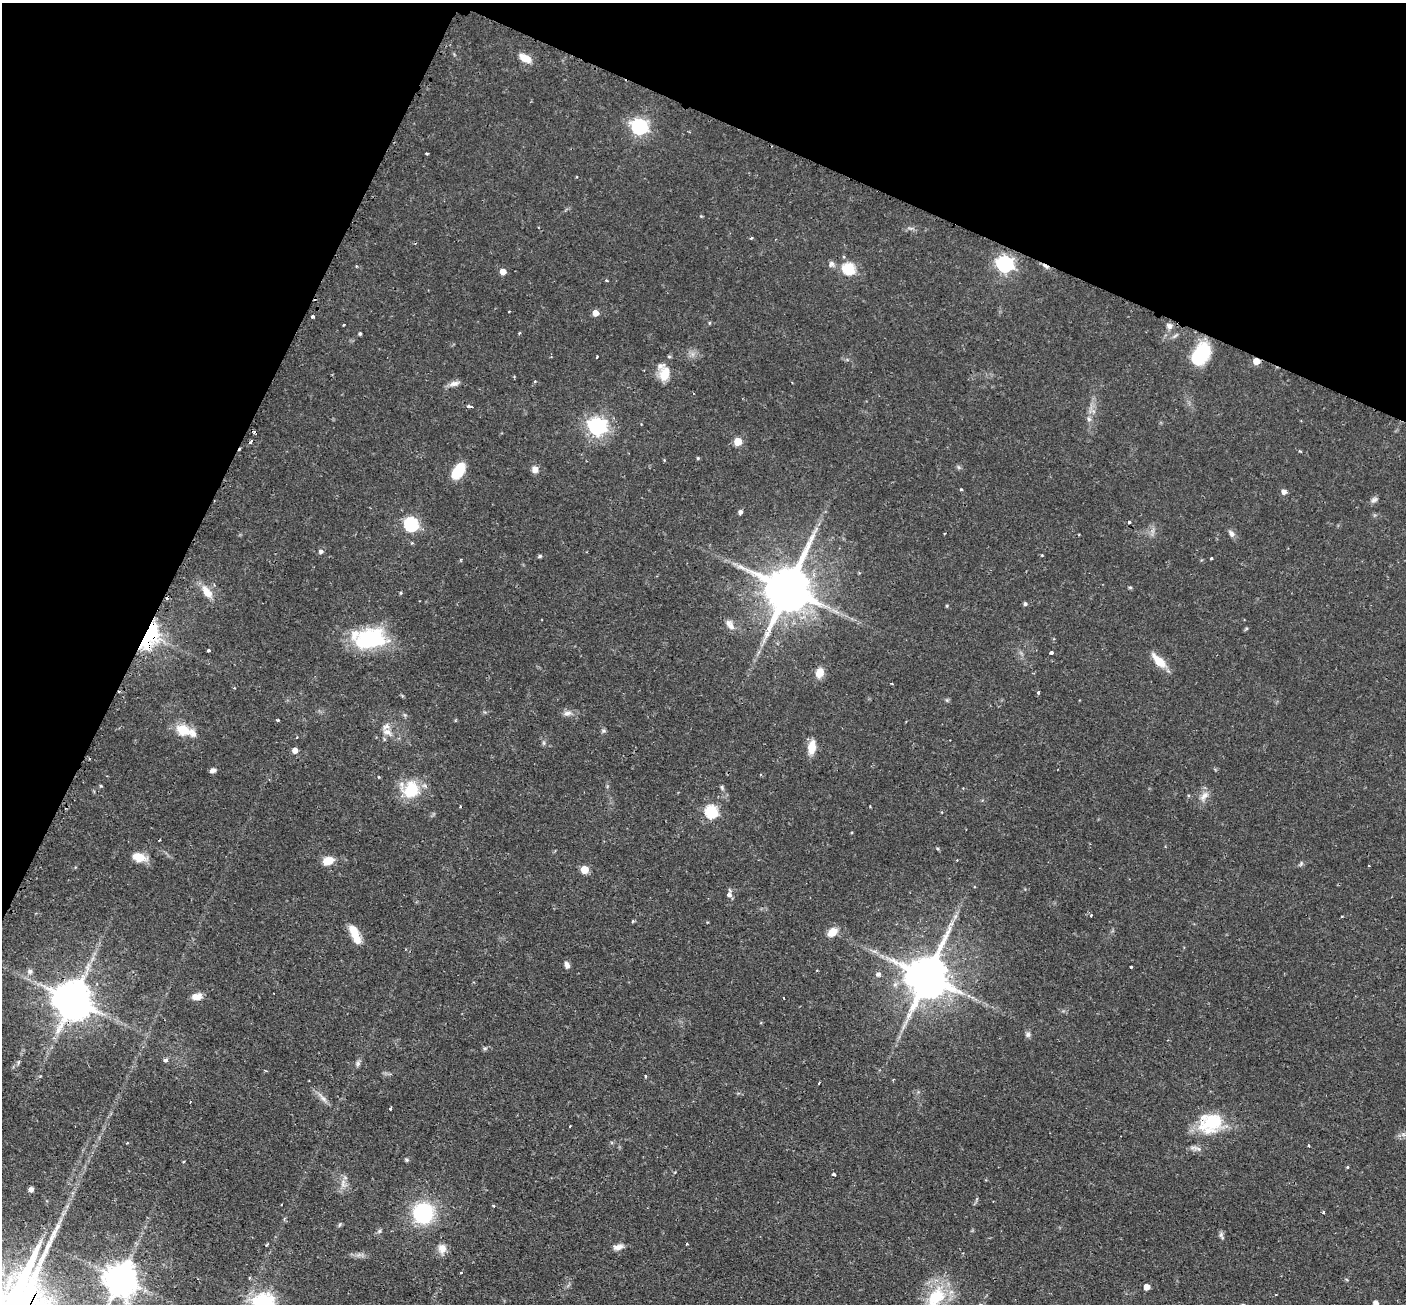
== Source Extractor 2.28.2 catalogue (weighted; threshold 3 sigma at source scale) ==
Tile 2 of 4 x 4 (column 2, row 1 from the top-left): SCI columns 1406-2809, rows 4191-5492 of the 5629 x 5644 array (HDU 1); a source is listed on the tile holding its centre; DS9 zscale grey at full resolution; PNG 1408 x 1306 px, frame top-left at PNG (2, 3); no overlay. Shown black and unused: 22% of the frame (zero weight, under 2 of 3 exposures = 1% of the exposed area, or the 3 px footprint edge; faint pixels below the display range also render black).
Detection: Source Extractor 2.28.2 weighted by HDU 2 'WHT'; one run over the whole footprint, this tile lists its part. Background 0.0673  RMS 0.0044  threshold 0.02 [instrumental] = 3 sigma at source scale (4.5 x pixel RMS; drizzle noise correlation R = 1.50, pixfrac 1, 0.05/0.05 arcsec/px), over >= 5 px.
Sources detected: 142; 1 inside a brighter object's white glare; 13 cosmic-ray / hot-pixel residue — not listed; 5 inside a brighter listed object's ellipse — not listed separately; the other 123 listed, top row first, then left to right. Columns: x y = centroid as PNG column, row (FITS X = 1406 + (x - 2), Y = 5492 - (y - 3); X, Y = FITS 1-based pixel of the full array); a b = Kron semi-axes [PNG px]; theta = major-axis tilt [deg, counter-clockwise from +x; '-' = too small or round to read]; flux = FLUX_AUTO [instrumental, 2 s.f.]
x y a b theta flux
525 58 14 8 -28 5.6
639 126 7 6 - 120
427 153 3 2 - 0.51
751 238 4 3 - 0.58
831 264 8 7 - 1.6
1005 264 7 6 - 140
849 269 6 6 - 42
503 272 5 5 - 4.7
606 280 4 3 - 0.48
596 313 5 5 - 4.7
312 316 3 3 - 0.87
709 323 5 3 - 0.44
344 325 3 2 - 0.73
1169 326 8 7 - 1.8
360 333 4 3 - 0.74
519 333 4 3 - 0.43
1200 354 21 13 56 28
597 357 3 2 - 0.73
1256 361 5 5 - 8.2
665 374 17 12 75 7.3
535 381 4 3 - 0.46
454 384 15 7 15 2.4
470 406 6 3 -8 2.5
1089 419 7 5 -45 1.1
597 426 7 7 - 200
738 442 5 5 - 13
698 458 4 4 - 0.52
958 467 6 4 -71 0.7
535 469 8 7 - 2.6
458 471 16 9 56 15
961 489 4 3 - 0.49
1284 492 5 5 - 2.3
1374 500 10 6 23 1.4
740 512 5 4 - 1.4
1129 522 3 3 - 1
411 524 6 6 - 75
1231 533 9 6 -53 1.8
412 543 4 4 - 0.47
321 551 5 5 - 1.4
540 556 5 5 - 0.66
1211 558 3 3 - 0.4
1130 587 6 4 -1 0.53
788 589 15 12 62 2300
207 592 20 10 -54 5.9
401 593 5 3 - 0.48
1025 604 5 4 - 1
731 626 11 8 -48 2.5
1246 628 5 4 - 0.57
150 635 27 15 66 39
367 638 34 30 57 26
208 651 3 3 - 2.1
1051 652 3 3 - 0.98
1159 661 22 9 -44 6.9
820 673 9 7 76 6.3
1038 692 4 3 - 0.71
947 700 5 5 - 0.63
567 713 11 7 10 2.2
278 720 3 3 - 1.1
183 730 9 5 -22 31
603 731 7 5 -19 0.85
387 732 14 8 -27 3.3
544 743 6 4 -90 0.77
812 747 13 7 83 8.3
295 750 5 5 - 3.3
213 770 7 5 17 1.8
101 786 4 4 - 0.54
722 787 6 5 - 0.76
411 790 22 20 -21 17
1204 796 16 8 54 3.4
460 807 3 2 - 0.35
711 812 6 6 - 50
139 857 15 9 -16 6.9
957 860 3 3 - 0.32
328 861 10 7 19 8.3
1301 863 6 5 - 0.81
584 869 5 5 - 10
729 894 8 5 -83 2.4
1091 915 4 3 - 0.35
955 916 7 4 71 1.2
633 921 5 4 - 0.49
707 922 3 2 - 0.41
951 923 8 5 44 1.4
832 932 13 9 37 4.7
354 933 18 9 -63 7.4
567 965 8 5 -65 1.8
1131 967 3 3 - 0.97
817 970 3 2 - 0.36
30 971 7 7 - 1.5
878 974 6 5 - 1.5
927 976 13 11 65 1900
197 997 13 8 5 3.8
72 999 12 11 - 1500
1028 1034 7 7 - 1.3
485 1048 6 4 1 0.81
165 1060 5 4 - 1.6
358 1063 8 6 90 1.1
645 1076 3 3 - 0.53
323 1099 14 6 -46 2.4
391 1108 3 3 - 1.3
1211 1123 31 24 25 22
127 1143 3 3 - 0.35
1196 1148 19 5 -16 1.9
407 1160 6 4 -36 0.66
1347 1167 5 3 - 0.42
834 1174 4 3 - 0.85
343 1183 12 6 88 2.8
31 1189 5 4 - 1.9
493 1206 4 3 - 0.56
1323 1212 3 3 - 0.68
423 1213 18 18 - 38
339 1225 7 3 71 0.58
379 1231 7 5 46 0.91
1221 1235 11 5 -68 1.1
687 1244 3 3 - 0.69
266 1245 5 3 - 0.48
618 1247 13 6 12 2.6
442 1248 12 10 -71 4.1
249 1278 3 3 - 0.63
121 1279 10 9 - 930
1147 1287 5 4 - 4.1
935 1299 42 20 58 23
1376 1303 5 4 - 2.8
263 1304 7 7 - 300
Overlapping masked pixels (flux is a lower limit): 4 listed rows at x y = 1200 354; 1256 361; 150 635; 72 999
Isophote crosses this tile's border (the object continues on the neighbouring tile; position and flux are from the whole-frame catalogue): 3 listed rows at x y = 935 1299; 1376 1303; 263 1304